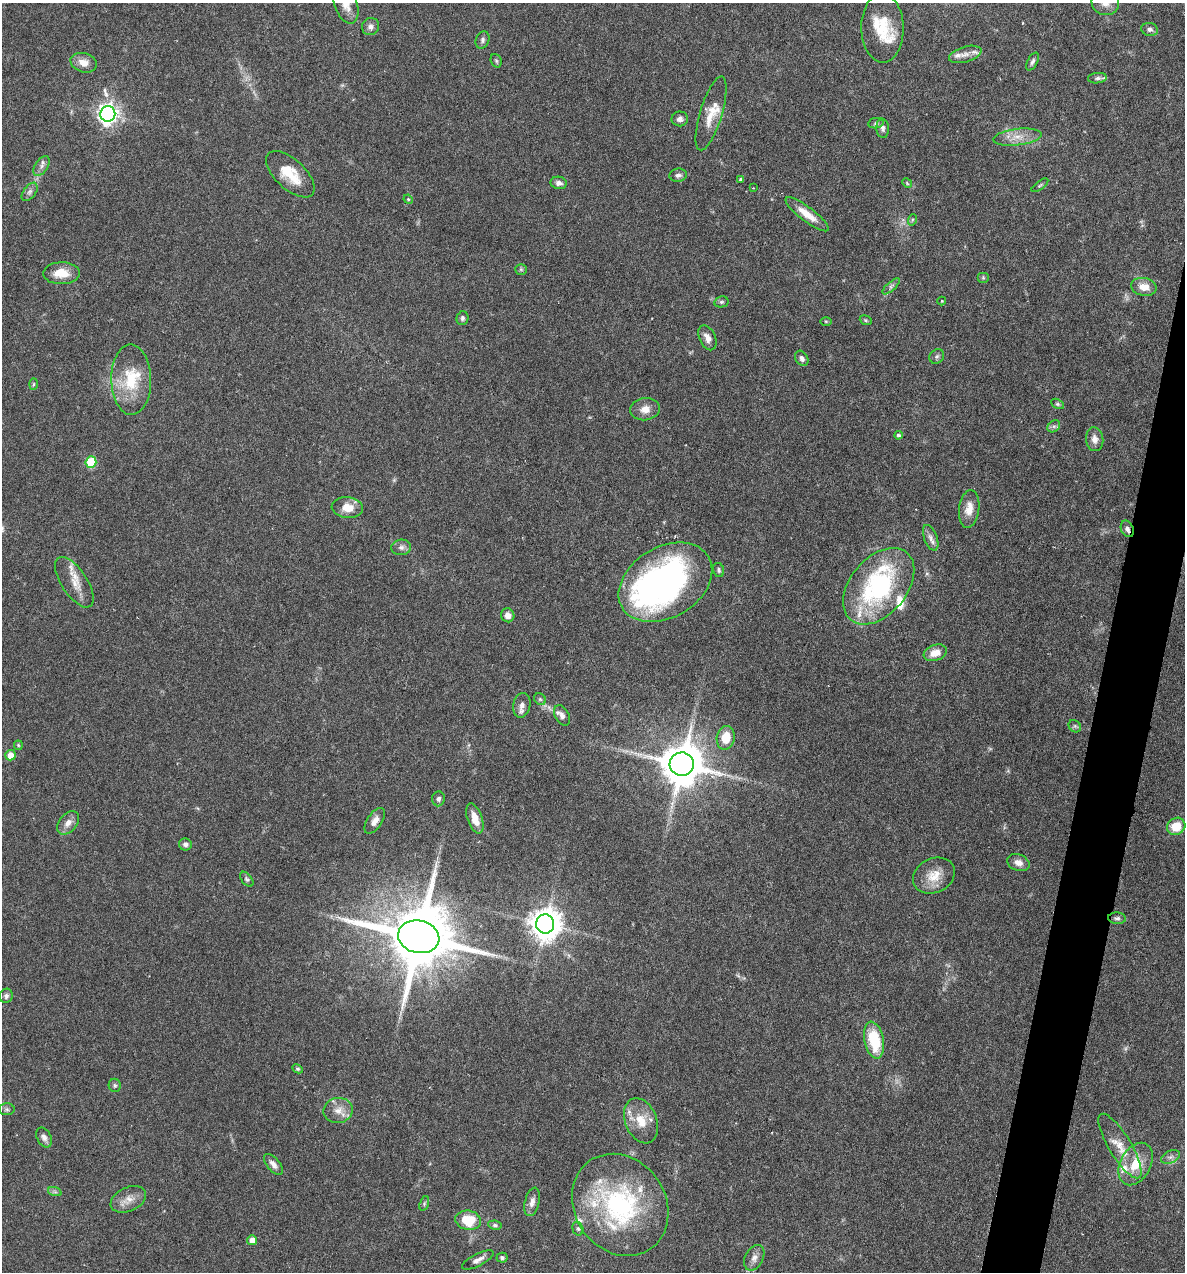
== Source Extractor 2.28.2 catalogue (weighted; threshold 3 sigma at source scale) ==
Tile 10 of 4 x 4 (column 2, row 3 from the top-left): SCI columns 1306-2488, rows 1271-2540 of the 5097 x 5080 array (HDU 1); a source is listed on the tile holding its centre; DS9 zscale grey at full resolution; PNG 1187 x 1274 px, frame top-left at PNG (2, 3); each listed source drawn as its Kron ellipse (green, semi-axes under 4 px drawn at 4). Shown black and unused: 3% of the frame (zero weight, under 4 of 7 exposures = <1% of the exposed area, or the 3 px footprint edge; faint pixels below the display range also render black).
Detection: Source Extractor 2.28.2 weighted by HDU 2 'WHT'; one run over the whole footprint, this tile lists its part. Background 0.111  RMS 0.0036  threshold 0.0147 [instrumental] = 3 sigma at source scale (4.09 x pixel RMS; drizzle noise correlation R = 1.36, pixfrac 0.8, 0.05/0.05 arcsec/px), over >= 5 px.
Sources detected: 127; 1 too faint to see at this stretch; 2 inside a brighter object's white glare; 1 long thin detection or spike segment (spike, bleed or trail) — neither listed nor drawn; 18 inside a brighter listed object's ellipse — not listed separately; the other 105 listed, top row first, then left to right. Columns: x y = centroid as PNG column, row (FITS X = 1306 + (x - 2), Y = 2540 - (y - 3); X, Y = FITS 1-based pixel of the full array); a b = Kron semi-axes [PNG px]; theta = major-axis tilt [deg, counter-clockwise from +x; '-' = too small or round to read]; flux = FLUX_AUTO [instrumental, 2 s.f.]
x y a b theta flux
1105 2 14 12 -16 3.2
346 4 20 11 -70 4.2
370 27 9 8 - 1.5
882 28 34 21 -89 13
1150 29 8 6 -12 1.1
482 40 9 6 72 0.99
965 54 17 7 16 2.2
496 61 7 5 -68 0.6
1032 62 9 5 61 0.94
84 63 13 9 -16 3.5
1097 78 9 5 6 0.88
711 113 38 11 73 6.4
108 114 8 7 - 190
680 119 8 7 - 1.4
876 123 7 5 10 0.76
883 128 9 6 -86 1.2
1017 137 24 8 7 4.5
42 166 11 6 57 1.4
290 174 30 15 -43 9.2
678 175 9 6 7 1.1
741 179 4 3 - 0.97
559 183 8 6 -12 1.5
907 183 5 4 - 0.39
1040 185 10 4 36 0.53
753 188 2 2 - 0.21
30 192 10 6 53 1.3
408 199 5 3 - 0.34
807 214 26 7 -37 5.1
912 220 6 3 72 0.43
521 269 5 5 - 0.5
61 273 18 11 2 5.7
983 278 6 5 - 0.51
891 286 11 4 42 0.92
1144 287 13 9 -11 3.7
942 301 4 4 - 0.27
721 302 7 5 13 0.71
462 318 7 6 - 0.85
866 320 6 4 -22 0.47
826 321 5 3 - 0.34
707 338 13 8 -66 2.4
937 356 8 6 45 0.83
802 358 8 6 -57 1.2
131 380 35 20 -89 15
33 384 6 4 88 0.44
1058 404 7 4 -26 0.61
645 409 15 11 7 3.2
1054 426 7 5 42 0.82
898 435 4 4 - 0.55
1095 439 12 8 -83 2.2
91 462 6 5 - 15
347 508 16 10 -5 4.9
969 509 19 10 83 4.2
1127 529 8 6 -65 1.3
931 538 13 6 -69 1.7
401 547 10 7 4 1.4
719 570 7 5 -78 0.74
74 582 29 12 -57 5.4
665 582 50 35 31 100
879 586 44 28 50 49
508 615 7 6 - 1.9
935 653 12 8 20 3.7
540 699 6 5 - 0.63
522 705 12 8 78 2.1
562 715 11 7 -60 1.8
1075 726 7 5 -45 0.65
726 738 12 9 78 6.7
18 745 5 4 - 0.37
10 755 5 5 - 3.7
682 764 12 11 - 1300
438 799 7 6 - 0.99
475 819 16 7 -71 4.1
375 821 14 7 57 2.3
68 823 13 8 49 2.6
1176 826 9 8 - 6.7
185 844 6 6 - 1.2
1018 863 11 8 -21 2.1
934 876 22 17 26 6.4
247 879 8 5 -52 0.72
1117 918 9 6 -4 0.95
545 924 9 9 - 570
419 937 21 16 -13 3600
6 996 7 6 - 0.93
874 1040 19 9 -78 14
298 1069 5 4 - 0.52
115 1085 7 6 - 0.74
7 1109 8 6 -1 0.77
338 1110 15 12 11 3.7
641 1121 23 15 -68 7.5
44 1137 10 7 -63 1.6
1120 1146 37 11 -59 7
1170 1157 10 6 26 1.3
273 1164 13 6 -50 1.8
1136 1164 23 15 61 8.6
55 1192 7 4 -19 0.69
128 1199 19 12 25 3.7
532 1202 14 7 75 2.2
424 1203 7 4 71 0.58
620 1205 53 45 -55 54
468 1220 13 9 -9 11
495 1225 7 4 -8 0.79
578 1229 7 5 -73 0.69
252 1240 5 5 - 3.2
502 1258 5 5 - 0.81
754 1258 13 9 63 2.1
478 1260 17 6 27 1.9
Overlapping masked pixels (flux is a lower limit): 1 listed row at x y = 1127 529
Isophote crosses this tile's border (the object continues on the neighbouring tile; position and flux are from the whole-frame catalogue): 2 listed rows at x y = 1105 2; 346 4